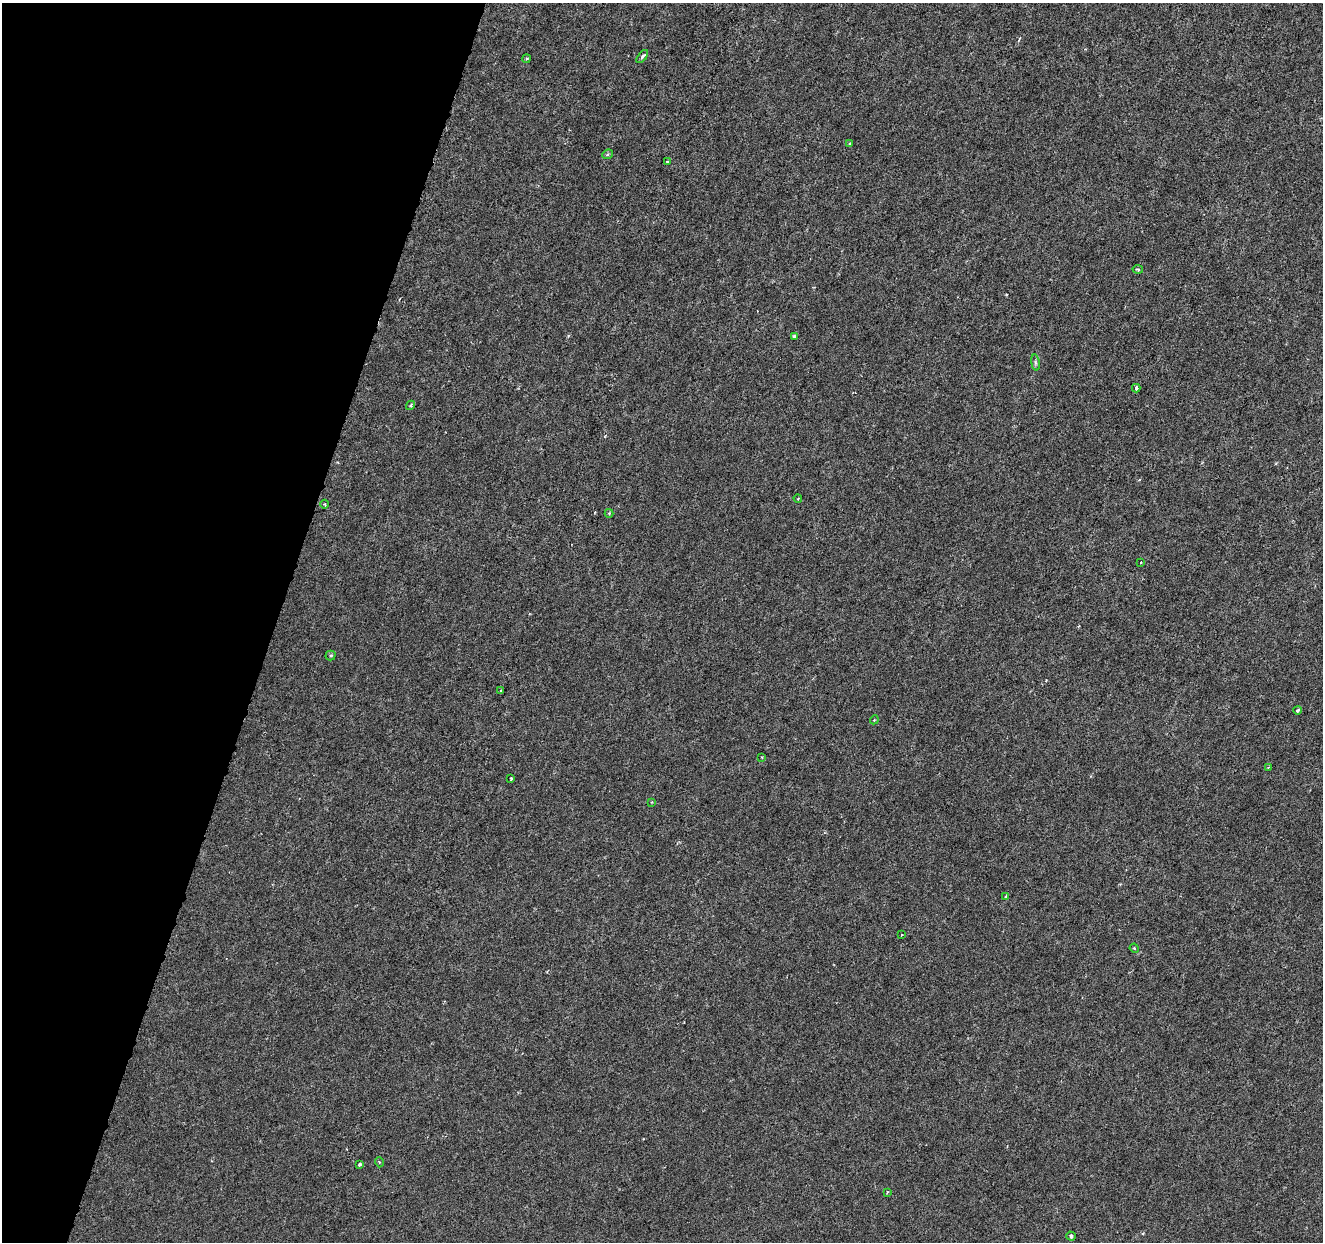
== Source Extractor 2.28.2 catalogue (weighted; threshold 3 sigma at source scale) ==
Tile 9 of 4 x 4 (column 1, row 3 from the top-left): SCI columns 1-1321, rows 1460-2699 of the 5292 x 5459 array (HDU 1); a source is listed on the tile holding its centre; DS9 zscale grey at full resolution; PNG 1325 x 1244 px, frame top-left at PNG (2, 3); each listed source drawn as its Kron ellipse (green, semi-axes under 4 px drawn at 4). Shown black and unused: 21% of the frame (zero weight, under 3 of 6 exposures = <1% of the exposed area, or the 3 px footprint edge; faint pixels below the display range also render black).
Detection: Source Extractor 2.28.2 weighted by HDU 2 'WHT'; one run over the whole footprint, this tile lists its part. Background 8.23e-04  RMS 0.0012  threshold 0.00486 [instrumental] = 3 sigma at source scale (4.09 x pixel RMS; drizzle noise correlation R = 1.36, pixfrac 0.8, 0.0396/0.0396 arcsec/px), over >= 5 px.
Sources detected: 29; all 29 listed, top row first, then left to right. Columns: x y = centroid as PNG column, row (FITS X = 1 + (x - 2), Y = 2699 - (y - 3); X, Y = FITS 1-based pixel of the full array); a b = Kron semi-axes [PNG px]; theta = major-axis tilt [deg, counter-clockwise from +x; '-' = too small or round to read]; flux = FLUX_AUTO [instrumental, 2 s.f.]
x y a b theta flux
642 57 8 4 52 0.23
526 59 4 3 - 0.12
850 144 4 2 - 0.14
607 154 5 4 - 0.19
667 162 3 3 - 0.11
1138 269 5 4 - 0.15
794 336 4 3 - 0.41
1035 363 8 4 -81 0.21
1136 388 4 3 - 0.25
411 405 5 4 - 0.19
798 498 4 2 - 0.081
325 504 4 3 - 0.1
609 513 4 4 - 0.12
1141 562 3 3 - 0.096
330 655 5 5 - 0.18
501 691 3 2 - 0.11
1298 710 4 3 - 0.29
874 720 4 3 - 0.1
762 757 3 3 - 0.1
1268 768 4 3 - 0.1
511 778 3 3 - 0.13
652 802 4 3 - 0.092
1006 897 4 3 - 0.23
901 935 3 2 - 0.08
1134 948 5 3 - 0.1
379 1162 5 3 - 0.11
360 1164 3 3 - 0.26
887 1192 4 3 - 0.11
1071 1236 5 4 - 0.21